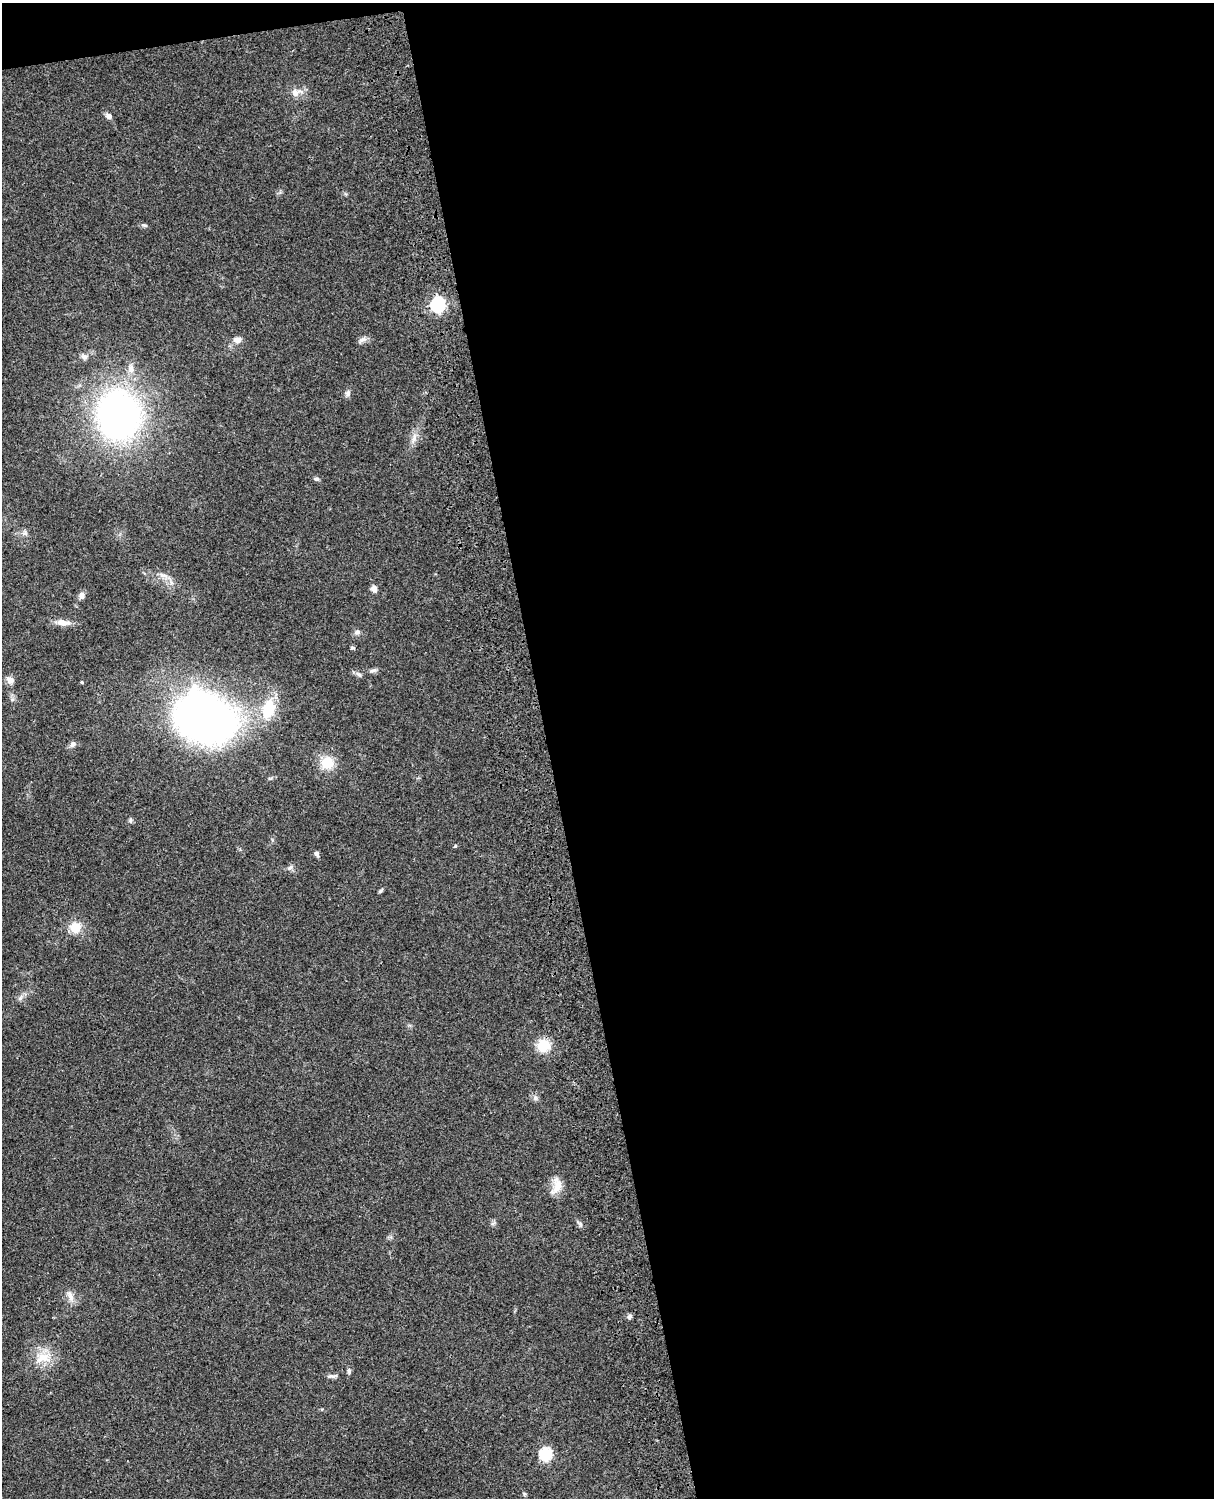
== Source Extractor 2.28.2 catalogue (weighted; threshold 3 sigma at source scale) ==
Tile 4 of 4 x 3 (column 4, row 1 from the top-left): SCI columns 3758-4969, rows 3268-4763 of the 5088 x 4927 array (HDU 1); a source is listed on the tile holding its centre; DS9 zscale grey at full resolution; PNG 1216 x 1500 px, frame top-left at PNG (2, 3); no overlay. Shown black and unused: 56% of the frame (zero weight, under 3 of 4 exposures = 6% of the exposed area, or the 3 px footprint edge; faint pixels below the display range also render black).
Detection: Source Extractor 2.28.2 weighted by HDU 2 'WHT'; one run over the whole footprint, this tile lists its part. Background 0.0782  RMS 0.0058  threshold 0.026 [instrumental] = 3 sigma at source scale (4.5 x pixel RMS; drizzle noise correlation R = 1.50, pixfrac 1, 0.05/0.05 arcsec/px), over >= 5 px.
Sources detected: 44; all 44 listed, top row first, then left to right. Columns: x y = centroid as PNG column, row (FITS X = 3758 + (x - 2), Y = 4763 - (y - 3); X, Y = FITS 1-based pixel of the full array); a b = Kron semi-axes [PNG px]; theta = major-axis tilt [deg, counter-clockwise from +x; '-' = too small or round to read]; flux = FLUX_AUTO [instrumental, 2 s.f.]
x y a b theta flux
295 93 10 9 - 3.9
109 116 7 6 - 2.3
144 225 9 4 -1 1
438 304 7 6 - 120
237 340 10 7 6 3.3
362 340 13 6 30 2.1
84 357 8 7 - 2
130 369 12 8 -78 3.5
348 393 8 7 - 1.8
119 415 37 32 -86 240
414 438 10 6 80 3
317 479 7 5 -9 1.3
25 533 8 6 -4 1.7
163 575 14 5 -16 2.8
374 589 8 6 -65 2.7
82 595 9 6 80 2.3
63 622 18 7 -6 4.7
357 632 7 6 - 1.6
353 648 6 4 -6 0.81
373 670 9 5 7 1.5
359 675 7 5 -32 1.2
10 680 9 7 -36 3.5
82 682 4 3 - 0.58
268 709 27 16 74 20
205 717 41 30 -21 450
73 744 8 7 - 2
327 763 15 15 - 11
130 820 6 5 - 1.1
455 846 4 4 - 0.7
317 854 6 5 - 1.8
290 868 9 5 33 1.5
380 891 7 4 45 0.84
75 927 13 12 - 9.2
20 998 8 5 45 1.5
543 1045 15 14 - 12
535 1098 7 6 - 1.5
557 1186 23 12 75 7.2
580 1224 8 4 -45 1.3
70 1296 17 7 -69 3.5
630 1316 6 5 - 1.6
43 1358 23 14 14 11
349 1371 7 5 76 1.2
331 1376 12 5 0 1.6
546 1454 6 6 - 64